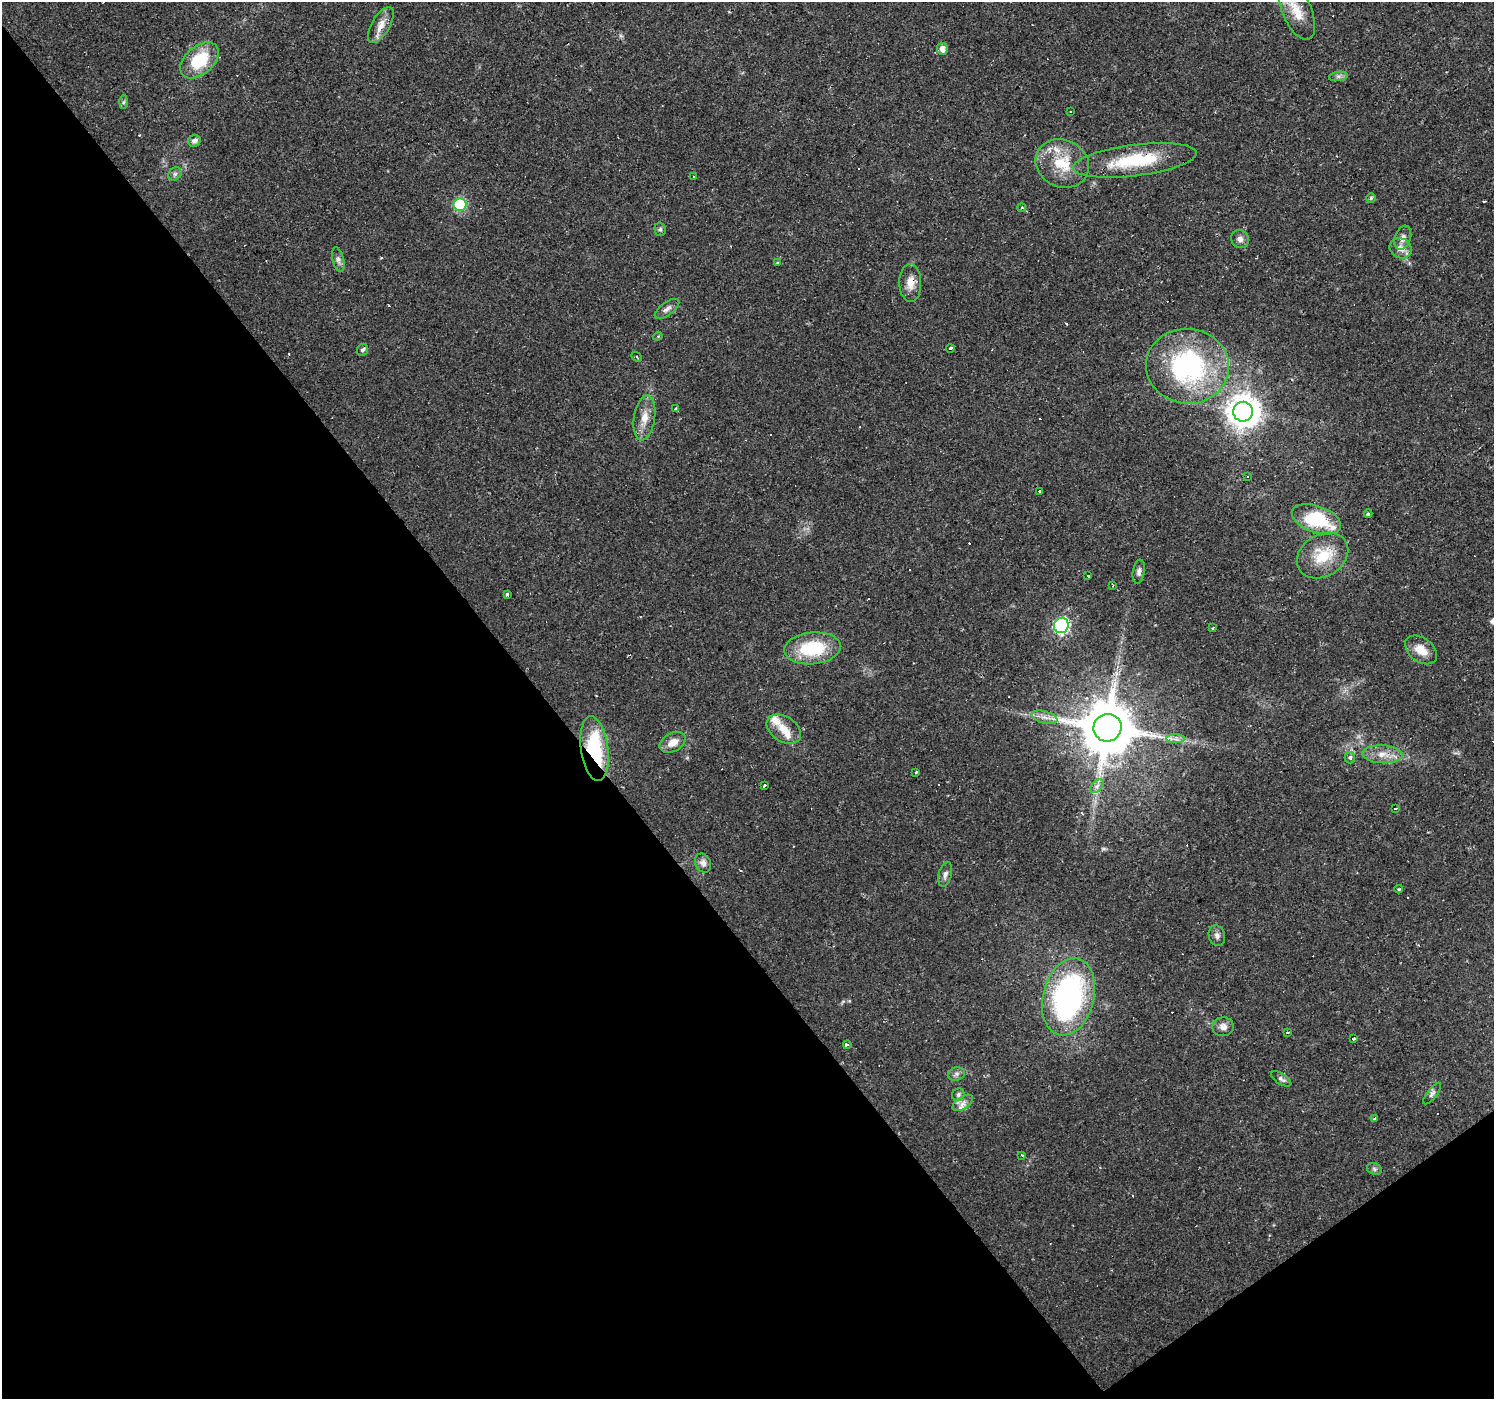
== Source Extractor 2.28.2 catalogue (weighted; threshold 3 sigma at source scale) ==
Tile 14 of 4 x 4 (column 2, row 4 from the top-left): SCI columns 1493-2984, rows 131-1527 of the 5970 x 5910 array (HDU 1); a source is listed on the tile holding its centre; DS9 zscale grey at full resolution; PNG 1496 x 1401 px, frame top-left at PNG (2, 2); each listed source drawn as its Kron ellipse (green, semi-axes under 4 px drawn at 4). Shown black and unused: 39% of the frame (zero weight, under 2 of 3 exposures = <1% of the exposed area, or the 3 px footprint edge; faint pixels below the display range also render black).
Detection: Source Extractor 2.28.2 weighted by HDU 2 'WHT'; one run over the whole footprint, this tile lists its part. Background 0.0195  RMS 0.0024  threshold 0.0108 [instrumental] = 3 sigma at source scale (4.5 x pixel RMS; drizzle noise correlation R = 1.50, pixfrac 1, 0.0396/0.0396 arcsec/px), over >= 5 px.
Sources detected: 104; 1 too faint to see at this stretch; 26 cosmic-ray / hot-pixel residue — neither listed nor drawn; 4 inside a brighter listed object's ellipse — not listed separately; the other 73 listed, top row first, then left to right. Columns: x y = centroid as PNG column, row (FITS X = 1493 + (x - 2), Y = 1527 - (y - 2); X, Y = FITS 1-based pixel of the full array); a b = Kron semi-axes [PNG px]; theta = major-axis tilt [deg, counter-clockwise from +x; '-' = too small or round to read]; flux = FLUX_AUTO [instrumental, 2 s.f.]
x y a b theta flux
1297 12 30 14 -66 5.2
381 25 20 9 60 2.8
942 49 6 5 - 1.5
199 60 22 14 40 11
1338 76 9 4 8 0.71
123 102 7 4 88 0.4
1071 112 3 3 - 0.77
194 141 6 6 - 1.1
1135 160 62 15 7 16
1062 163 27 23 -25 9.1
175 174 7 6 - 0.62
694 176 4 2 - 0.21
1371 198 5 5 - 0.35
460 205 6 6 - 22
1022 208 4 3 - 0.38
660 229 7 5 -76 0.51
1403 238 12 8 70 1.4
1240 239 9 8 - 1.1
1401 248 11 9 -27 2
338 260 12 5 -76 0.95
778 263 3 3 - 1.5
910 283 19 11 -88 2.9
667 309 14 6 36 1.1
658 336 4 3 - 0.25
950 348 4 3 - 2.7
363 350 6 5 - 0.65
637 357 6 3 -44 0.26
1187 366 41 37 -4 40
676 408 4 3 - 0.3
1243 412 10 10 - 420
644 418 23 10 81 3.4
1248 476 3 3 - 0.94
1039 491 3 3 - 1.8
1368 513 4 3 - 0.46
1316 519 25 13 -20 14
1323 556 27 21 31 8.5
1139 572 12 6 81 0.89
1087 575 3 3 - 0.83
1113 586 3 3 - 0.53
507 594 3 3 - 1
1061 625 8 7 - 56
1212 628 3 2 - 0.31
812 648 28 16 6 15
1421 650 18 12 -37 3.3
1044 717 13 6 -14 1.5
1107 728 14 13 - 1700
784 729 19 12 -33 3.4
1176 739 9 4 0 0.87
673 742 14 9 28 2.7
594 749 32 13 -82 20
1382 754 20 9 -3 3
1350 758 6 5 - 0.73
916 772 4 2 - 0.19
765 785 4 3 - 0.68
1097 786 8 5 46 0.79
1395 809 3 3 - 1
703 863 10 7 -65 1.1
945 874 12 6 75 1.1
1399 889 4 4 - 0.28
1217 936 10 8 -74 0.98
1068 997 39 25 76 56
1223 1027 10 9 - 1.5
1288 1033 3 3 - 0.97
1354 1038 3 3 - 0.71
847 1045 4 3 - 0.84
956 1074 9 6 16 0.8
1281 1079 11 5 -32 0.76
1432 1093 13 5 52 0.72
958 1095 6 6 - 0.78
963 1103 11 6 34 1.3
1375 1118 4 3 - 1.8
1022 1155 3 3 - 0.22
1374 1169 8 6 -23 0.55
Overlapping masked pixels (flux is a lower limit): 4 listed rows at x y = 1135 160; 910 283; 1107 728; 594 749
Isophote crosses this tile's border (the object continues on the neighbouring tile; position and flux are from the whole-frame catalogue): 1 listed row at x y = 1297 12